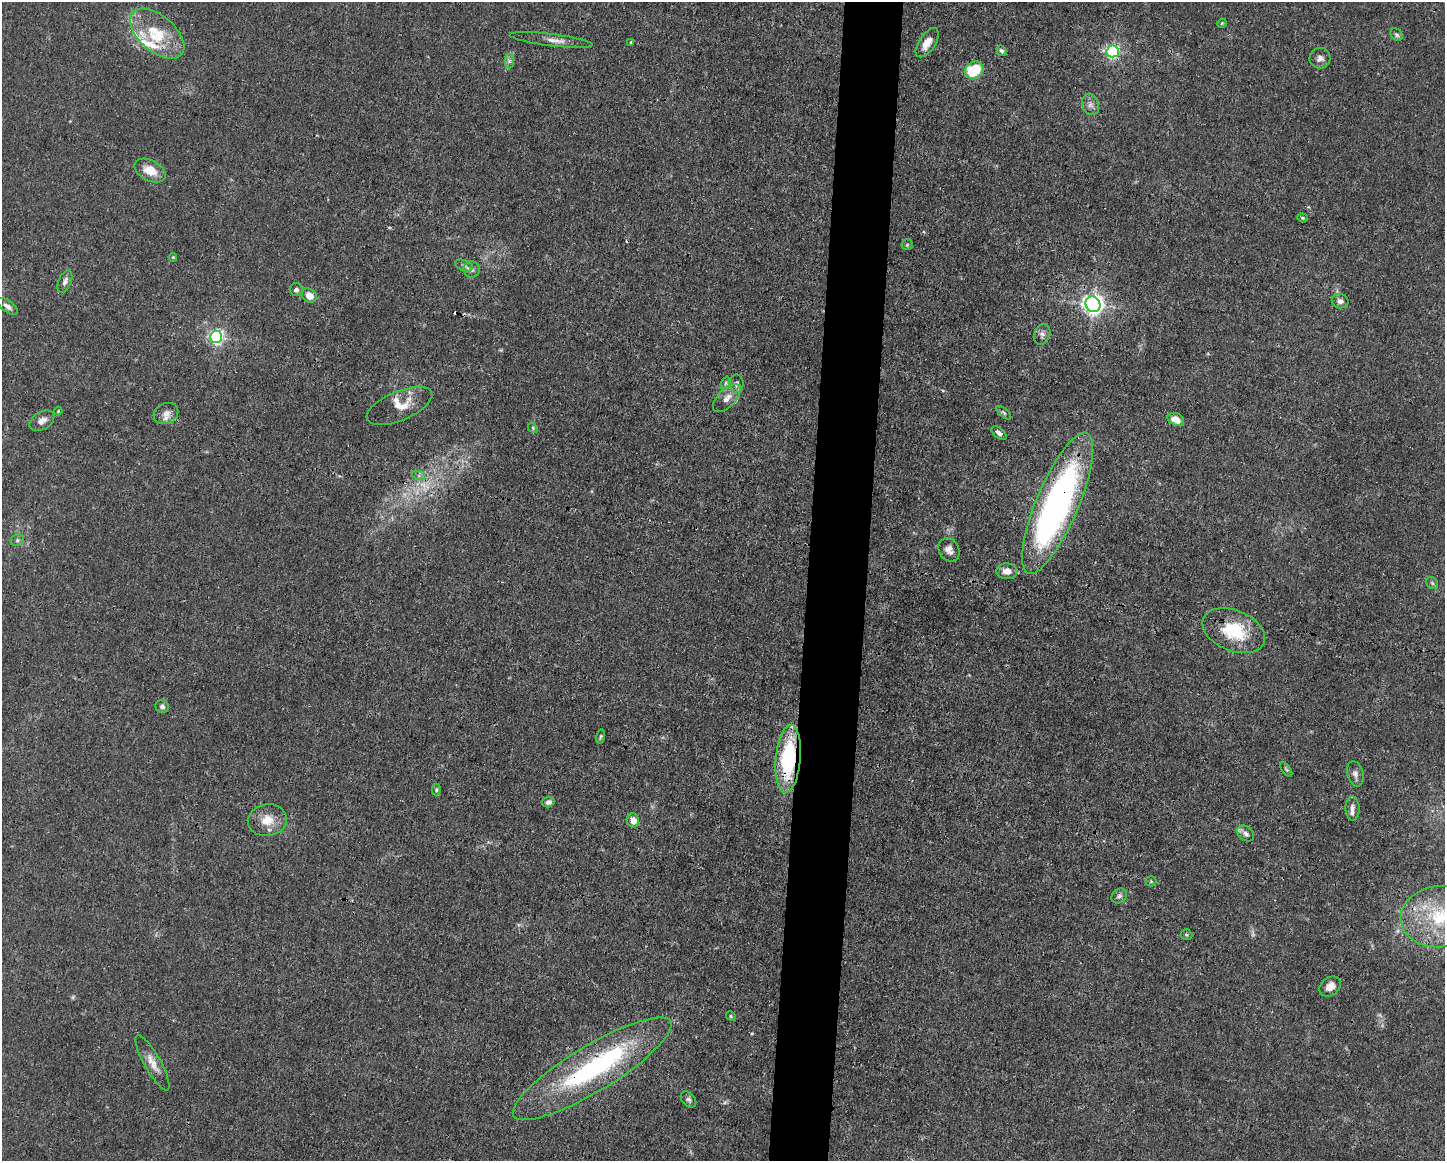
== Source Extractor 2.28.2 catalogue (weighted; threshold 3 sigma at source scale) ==
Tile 5 of 3 x 4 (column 2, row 2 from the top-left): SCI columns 1556-2998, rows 2320-3478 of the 4666 x 4638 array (HDU 1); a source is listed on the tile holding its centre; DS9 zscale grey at full resolution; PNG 1447 x 1163 px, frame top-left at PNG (2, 2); each listed source drawn as its Kron ellipse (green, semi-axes under 4 px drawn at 4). Shown black and unused: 4% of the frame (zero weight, under 3 of 4 exposures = <1% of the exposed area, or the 3 px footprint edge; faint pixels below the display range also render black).
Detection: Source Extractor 2.28.2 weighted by HDU 2 'WHT'; one run over the whole footprint, this tile lists its part. Background 0.0185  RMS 0.0025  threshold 0.0112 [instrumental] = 3 sigma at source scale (4.5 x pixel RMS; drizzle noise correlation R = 1.50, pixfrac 1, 0.05/0.05 arcsec/px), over >= 5 px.
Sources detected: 76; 4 too faint to see at this stretch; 2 inside a brighter object's white glare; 2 cosmic-ray / hot-pixel residue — neither listed nor drawn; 4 inside a brighter listed object's ellipse — not listed separately; the other 64 listed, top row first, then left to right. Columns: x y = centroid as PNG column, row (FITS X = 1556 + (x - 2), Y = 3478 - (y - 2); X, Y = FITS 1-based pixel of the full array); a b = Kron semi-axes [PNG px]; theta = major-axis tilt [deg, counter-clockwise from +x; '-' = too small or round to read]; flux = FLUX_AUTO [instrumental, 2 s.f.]
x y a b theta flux
1222 23 5 4 - 0.25
157 34 32 18 -41 10
1396 35 7 5 -45 0.54
551 40 42 6 -7 2.4
631 42 4 4 - 0.23
927 43 17 8 56 2.9
1001 51 5 4 - 0.54
1113 51 6 6 - 49
1320 58 10 10 - 1.3
509 61 7 4 -90 0.65
974 70 10 8 31 11
1091 105 11 8 -68 1.3
150 171 17 10 -27 4
1302 218 5 4 - 0.32
907 245 5 5 - 0.34
173 257 4 3 - 0.21
464 266 9 5 -22 0.72
472 269 8 8 - 1
65 281 12 6 68 1.1
296 290 6 6 - 0.77
309 296 8 6 -40 2.6
1340 301 8 7 - 1.2
1093 304 8 7 - 160
8 306 12 5 -35 1.2
1042 334 11 8 69 1
216 337 6 6 - 66
726 383 7 4 71 0.53
737 384 9 7 -90 1
727 398 17 9 45 2.3
399 406 35 14 23 4.5
58 411 4 4 - 0.25
166 413 13 10 26 1.8
1004 413 9 4 -40 0.44
1176 419 9 6 -26 2.6
42 421 14 9 32 1.7
533 428 6 4 -49 0.36
999 433 9 5 -38 1
419 476 7 4 -18 0.53
1058 503 76 21 67 96
17 540 7 5 22 0.57
949 550 12 10 -61 1.7
1007 571 10 8 -2 2.1
1432 583 7 5 -46 0.46
1234 631 33 20 -22 12
162 706 7 6 - 0.76
601 736 7 3 76 0.36
788 759 34 12 85 25
1286 769 8 4 -55 0.43
1355 774 13 8 -75 1.1
436 790 6 4 -90 0.36
548 802 6 5 - 0.89
1352 808 12 7 -87 1.1
267 820 19 16 8 4.5
633 820 7 6 - 2.2
1246 833 9 6 -40 1.1
1151 881 5 5 - 0.33
1119 896 8 6 38 0.75
1440 917 39 30 5 20
1186 935 6 5 - 0.42
1330 986 11 9 38 2.1
731 1016 5 4 - 0.31
153 1063 31 8 -61 3
592 1069 92 23 31 45
688 1100 9 6 -48 0.78
Overlapping masked pixels (flux is a lower limit): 5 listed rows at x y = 1113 51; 1058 503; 788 759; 1440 917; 592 1069
Isophote crosses this tile's border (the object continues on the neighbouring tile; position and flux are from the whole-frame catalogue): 1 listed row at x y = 1440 917